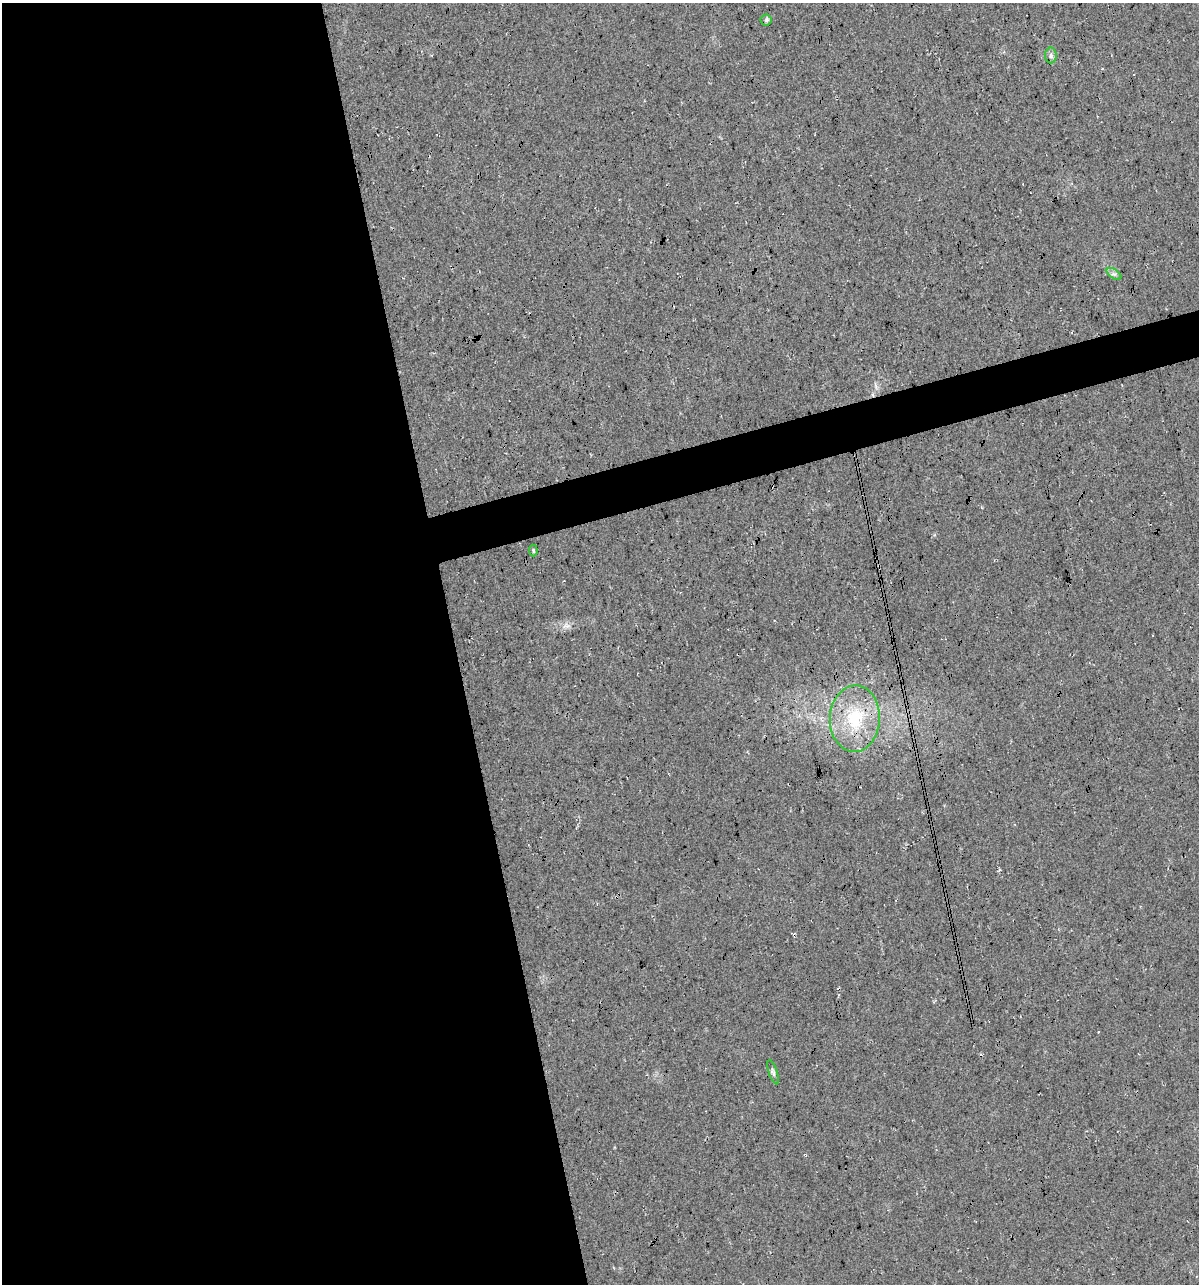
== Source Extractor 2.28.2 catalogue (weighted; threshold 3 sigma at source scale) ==
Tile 9 of 4 x 4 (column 1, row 3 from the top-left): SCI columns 45-1241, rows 1283-2564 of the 4927 x 5129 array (HDU 1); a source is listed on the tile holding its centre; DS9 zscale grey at full resolution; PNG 1201 x 1286 px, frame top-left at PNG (2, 3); each listed source drawn as its Kron ellipse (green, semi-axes under 4 px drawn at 4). Shown black and unused: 40% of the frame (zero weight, under 3 of 4 exposures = <1% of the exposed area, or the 3 px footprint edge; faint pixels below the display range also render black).
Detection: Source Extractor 2.28.2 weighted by HDU 2 'WHT'; one run over the whole footprint, this tile lists its part. Background 0.0217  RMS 0.008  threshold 0.0359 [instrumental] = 3 sigma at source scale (4.5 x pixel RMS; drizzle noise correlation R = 1.50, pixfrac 1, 0.0396/0.0396 arcsec/px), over >= 5 px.
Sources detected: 7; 1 cosmic-ray / hot-pixel residue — neither listed nor drawn; the other 6 listed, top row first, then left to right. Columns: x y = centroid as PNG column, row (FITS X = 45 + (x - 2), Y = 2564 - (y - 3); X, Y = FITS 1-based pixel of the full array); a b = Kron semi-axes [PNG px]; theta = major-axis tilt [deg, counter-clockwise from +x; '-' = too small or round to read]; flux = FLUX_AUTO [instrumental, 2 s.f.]
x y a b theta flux
766 20 5 5 - 1.5
1051 55 8 6 90 2.2
1114 274 8 4 -35 2.1
533 551 6 4 -86 1.2
855 719 33 25 88 44
773 1072 13 4 -71 1.8